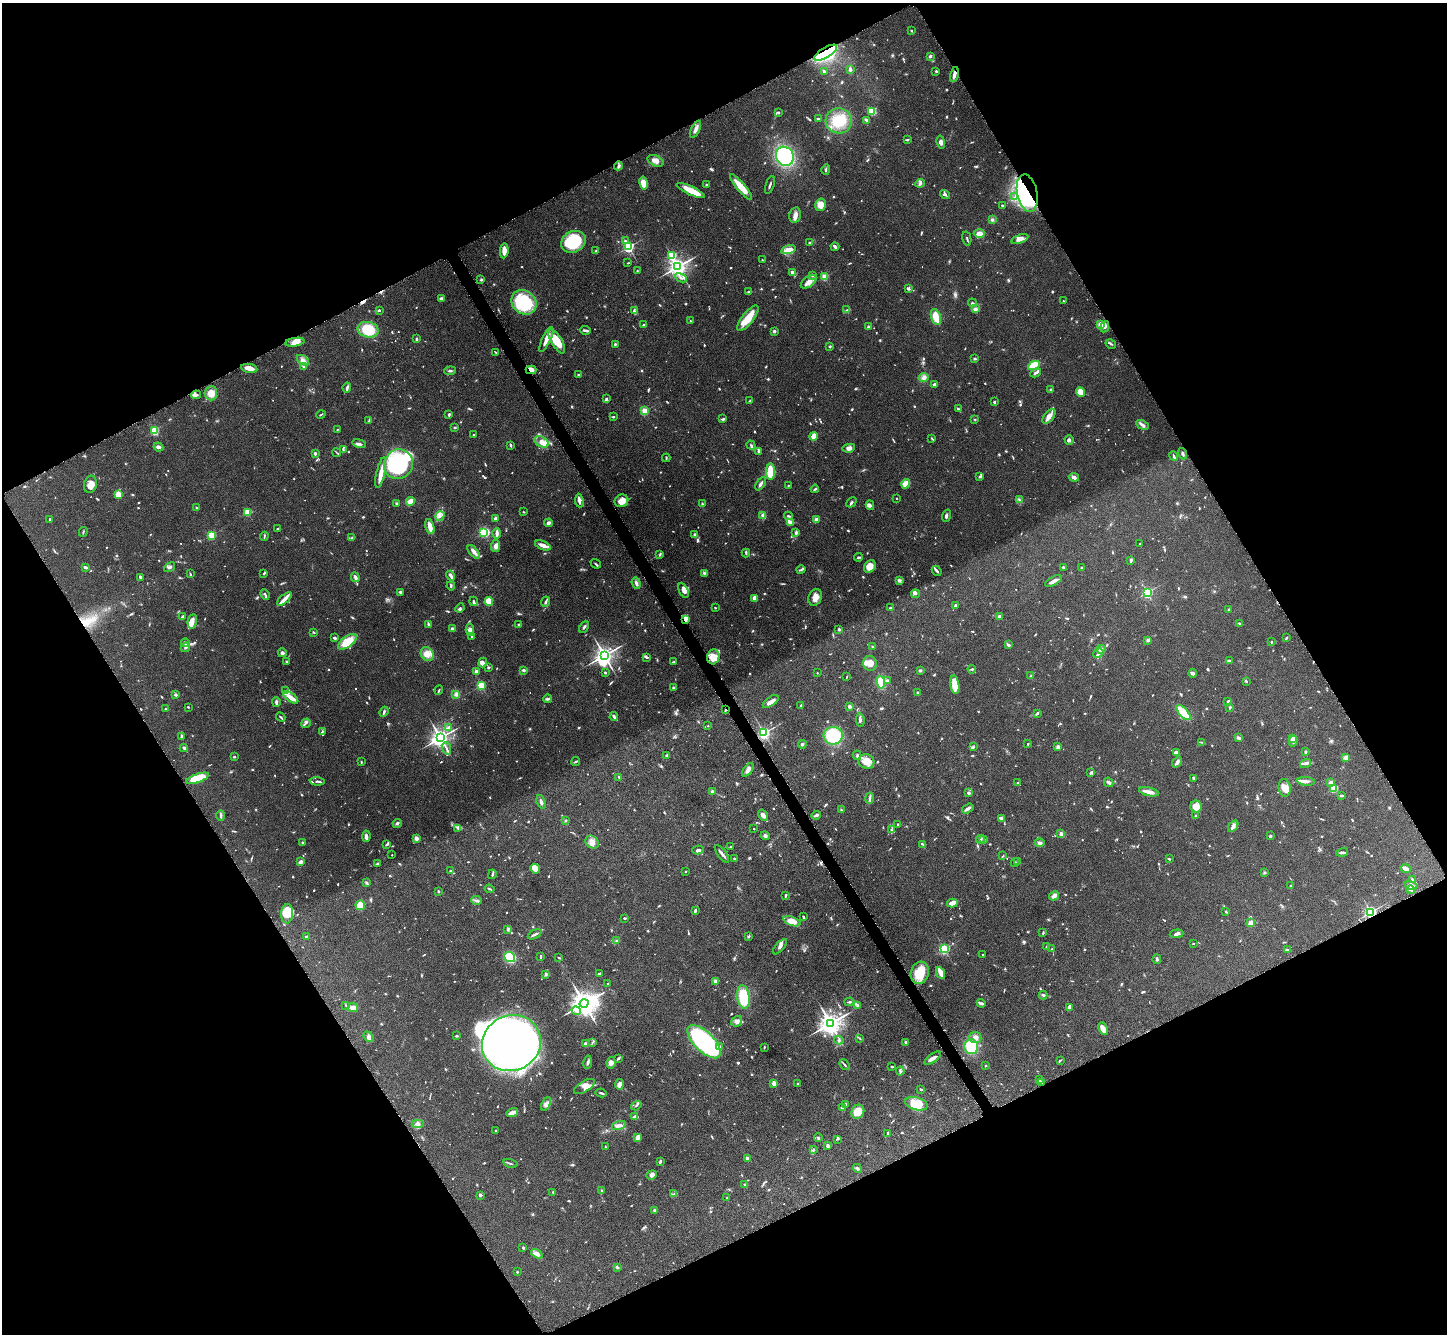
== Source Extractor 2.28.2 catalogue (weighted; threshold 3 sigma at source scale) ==
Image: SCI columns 15-5794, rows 302-5629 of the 5805 x 5795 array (HDU 1 of 3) = the unmasked area's bounding box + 8 px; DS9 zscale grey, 4 x 4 block average (1 PNG px = mean of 4 x 4 image px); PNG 1449 x 1336 px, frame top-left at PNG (2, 3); each listed source drawn as its Kron ellipse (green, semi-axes under 4 px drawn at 4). Shown black and unused: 47% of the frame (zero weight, under 8 of 16 exposures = <1% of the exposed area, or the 3 px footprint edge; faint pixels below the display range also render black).
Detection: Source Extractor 2.28.2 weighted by HDU 2 'WHT'. Background 0.0645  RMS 0.003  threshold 0.0124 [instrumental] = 3 sigma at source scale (4.09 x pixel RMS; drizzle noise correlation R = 1.36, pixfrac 0.8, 0.05/0.05 arcsec/px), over >= 5 px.
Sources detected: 1316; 20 too faint to see at this stretch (4 x 4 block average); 8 inside a brighter object's white glare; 4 cosmic-ray / hot-pixel residue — neither listed nor drawn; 37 coinciding with a brighter row at this scale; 81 inside a brighter listed object's ellipse — not listed separately; of the other 1166, all 500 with FLUX_AUTO >= 1.46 (the completeness limit of this list) listed and drawn (666 fainter detections not listed), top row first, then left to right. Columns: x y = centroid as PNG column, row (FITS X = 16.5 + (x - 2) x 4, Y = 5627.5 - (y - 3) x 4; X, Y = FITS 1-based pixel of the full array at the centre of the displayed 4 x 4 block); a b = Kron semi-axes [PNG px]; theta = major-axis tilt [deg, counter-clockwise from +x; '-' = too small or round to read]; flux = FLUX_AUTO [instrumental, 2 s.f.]
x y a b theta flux
911 31 2 2 - 1.8
826 53 13 5 31 200
930 56 3 2 - 3.6
850 69 4 3 - 2.9
824 71 3 2 - 3.5
936 71 2 2 - 2.7
954 74 7 2 77 10
872 111 3 3 - 24
778 112 3 2 - 2
819 119 3 2 - 2
867 120 4 2 - 6.6
839 121 13 12 - 42
696 129 9 3 65 7.7
907 140 4 2 - 2.3
941 142 6 4 -77 6.6
785 156 10 8 -61 150
655 161 8 5 -25 10
618 166 4 2 - 3
826 170 5 2 - 2.2
643 183 6 4 -79 19
920 183 5 3 - 4
706 185 2 2 - 6.9
770 185 9 2 72 3.3
741 187 16 4 -49 28
690 190 15 3 -25 39
1027 193 19 10 -78 76
945 194 5 3 - 3.7
1015 197 2 2 - 1.5
820 205 6 5 - 15
1002 205 2 2 - 1.5
795 215 8 5 77 8.5
992 220 3 2 - 2.1
979 233 5 4 - 14
967 239 7 2 -76 2.1
1020 239 9 4 18 9.8
625 241 2 2 - 3.6
573 242 13 10 28 87
809 242 2 2 - 1.6
628 247 2 2 - 320
835 247 4 2 - 7
788 250 7 4 14 12
504 251 8 3 85 15
596 251 3 2 - 1.5
672 255 2 2 - 110
762 260 2 2 - 1.7
628 263 3 2 - 1.5
678 267 3 3 - 1100
637 271 2 2 - 1.7
793 272 4 3 - 8.1
812 275 3 2 - 2.9
824 277 2 2 - 84
681 278 6 3 -27 4.8
481 280 3 3 - 1.7
809 282 9 5 35 12
908 289 3 3 - 3.8
749 292 3 2 - 1.5
441 299 3 3 - 6.4
1063 301 2 2 - 1.5
524 302 13 11 -39 130
972 303 4 2 - 2.6
975 309 3 2 - 5.8
379 310 3 2 - 1.5
847 310 3 3 - 3.4
635 311 3 2 - 1.9
936 317 8 4 -74 22
748 318 15 5 52 31
690 321 2 2 - 2.3
1101 324 4 2 - 3.7
644 325 4 2 - 1.9
868 327 3 2 - 2
1105 327 6 4 64 5.1
368 330 10 7 -12 52
585 330 5 2 - 5.1
774 331 3 2 - 3
416 339 3 2 - 2.6
546 339 13 3 65 14
557 341 13 5 -59 35
295 342 10 3 8 9.5
615 344 2 2 - 9.2
1111 344 5 2 - 2.3
830 346 3 2 - 1.8
495 352 3 2 - 1.5
975 359 3 3 - 1.8
303 360 7 3 -35 6.8
1034 365 6 4 26 42
303 366 2 2 - 1.7
249 368 8 4 -9 13
531 370 5 3 - 11
450 371 6 2 5 2.6
1036 373 6 2 29 4.3
578 374 2 2 - 1.8
924 377 5 4 - 6
934 384 4 2 - 2.3
347 387 5 2 - 3.1
1051 390 4 2 - 2.4
1080 392 5 4 - 20
211 393 7 6 - 14
196 395 5 3 - 6.1
607 399 3 3 - 2.5
750 401 3 2 - 2.2
994 402 2 2 - 2
958 409 3 2 - 1.6
645 411 2 2 - 99
321 414 5 2 - 1.7
449 415 4 2 - 2.2
1049 416 8 4 50 10
613 417 3 2 - 2
723 419 4 2 - 2.6
975 419 2 2 - 1.5
369 421 3 2 - 1.5
1142 425 7 3 -27 5.1
455 428 2 2 - 2.1
338 429 4 2 - 1.5
155 431 2 2 - 140
473 435 2 2 - 2.6
813 436 4 3 - 16
932 439 3 2 - 1.8
1069 440 5 3 - 3.1
541 442 8 5 -32 12
359 444 7 3 -12 4.4
510 445 3 2 - 3.1
751 445 5 2 - 2.4
158 447 5 3 - 4.4
849 448 6 4 10 6.9
343 450 3 2 - 1.7
758 451 4 3 - 4.3
336 452 5 2 - 1.5
315 453 2 2 - 17
1183 454 6 2 -70 3.3
1174 456 5 2 - 2.6
666 458 4 2 - 1.7
398 464 15 14 - 230
770 472 8 4 87 38
381 473 16 4 77 17
980 476 3 3 - 2.7
1074 477 5 3 - 5.9
90 484 9 6 76 15
761 484 7 2 56 4.6
906 484 5 4 - 16
788 485 2 2 - 2
815 489 4 2 - 1.8
118 494 4 3 - 20
896 498 2 2 - 2.7
1020 500 4 2 - 1.8
579 501 7 3 -83 6.6
621 501 7 6 - 13
410 502 5 4 - 14
851 502 6 2 43 2.9
397 504 3 2 - 1.6
702 504 2 2 - 2.5
870 505 5 3 - 4.1
196 508 2 2 - 1.8
247 512 2 2 - 82
524 512 2 2 - 1.7
763 515 4 3 - 5.2
440 516 5 3 - 4.3
789 516 4 2 - 3.4
946 516 6 2 73 3.3
50 519 3 2 - 1.6
496 519 4 3 - 6.1
816 520 2 2 - 37
790 522 4 3 - 7.1
548 523 4 3 - 5.2
430 527 8 3 -74 15
278 529 3 2 - 2.9
83 532 5 2 - 1.7
484 532 2 2 - 100
497 533 5 2 - 9.6
796 533 2 2 - 4.5
211 535 2 2 - 120
695 535 3 3 - 3
264 536 4 2 - 1.7
351 538 3 2 - 1.6
1140 544 2 2 - 3.8
543 545 8 3 -22 10
496 546 6 4 84 7.8
474 552 8 2 -50 12
746 553 4 2 - 2.3
660 554 3 3 - 2
859 557 4 2 - 2.9
1131 560 4 2 - 3.4
596 564 5 2 - 2.6
870 566 7 5 53 17
85 567 3 2 - 5.9
169 567 6 2 36 3.3
1063 567 3 2 - 2.7
1081 568 2 2 - 1.6
801 570 4 2 - 2.3
937 571 5 2 - 3.4
264 573 3 2 - 2.4
704 573 3 2 - 1.6
190 574 3 2 - 1.7
450 576 5 2 - 11
140 577 3 2 - 2.2
355 577 5 2 - 6.6
899 580 3 2 - 6.5
1054 581 9 2 28 12
636 583 6 3 -69 5
451 586 4 2 - 2.8
683 590 8 4 -65 7.9
400 592 2 2 - 3.4
1147 592 2 2 - 280
265 594 5 2 - 3
915 594 4 3 - 2.9
815 597 8 6 66 13
755 598 4 3 - 12
284 599 9 3 40 8.6
473 601 5 2 - 2.8
489 602 4 4 - 36
546 602 5 2 - 3.7
955 605 3 2 - 2.7
460 608 5 2 - 2.3
715 608 2 2 - 1.5
890 608 4 2 - 1.6
1229 610 3 2 - 2.5
182 617 3 2 - 4.7
1000 617 4 3 - 4.1
686 619 4 4 - 8.2
192 621 7 4 80 14
1239 623 3 2 - 2.1
428 625 3 2 - 5.4
519 625 3 2 - 1.8
584 627 6 2 64 2.8
453 629 4 2 - 3.9
839 629 2 2 - 4.6
470 630 6 4 86 4.6
314 632 2 2 - 1.6
472 637 3 2 - 1.8
334 638 3 2 - 3.4
1286 638 3 2 - 2.3
1148 640 3 3 - 4.4
347 642 11 5 37 42
1271 642 2 2 - 1.5
185 643 4 2 - 3.7
1008 645 3 2 - 2.9
872 646 2 2 - 1.6
185 647 5 3 - 3.1
1101 649 5 3 - 5.3
282 653 4 3 - 4.7
1098 653 5 2 - 3.8
427 654 7 6 - 13
604 655 4 3 - 1200
646 657 3 2 - 2.8
713 657 7 6 - 15
1229 660 4 2 - 1.9
287 661 2 2 - 1.5
673 662 4 2 - 1.8
483 663 5 3 - 4
870 663 7 6 - 14
489 667 3 2 - 2.2
972 669 4 2 - 2.2
524 670 2 2 - 3.5
920 670 4 2 - 2.3
476 671 4 3 - 2.9
605 673 2 2 - 2.3
817 673 2 2 - 2.1
1193 673 4 2 - 4.5
1031 676 2 2 - 5.5
847 677 2 2 - 1.6
888 681 3 3 - 4.5
1246 681 3 2 - 2.7
881 682 6 4 -83 38
481 685 2 2 - 170
955 685 9 4 -82 31
673 688 3 2 - 2.7
439 690 5 2 - 1.5
286 691 3 2 - 2
918 693 4 2 - 3.3
176 695 2 2 - 7.6
456 695 4 2 - 3
291 697 9 3 -37 16
548 699 4 2 - 4.5
771 701 9 4 36 7.7
1228 701 4 3 - 2.8
276 702 5 3 - 3.7
801 705 3 2 - 2.3
849 706 2 2 - 23
188 707 2 2 - 1.8
1230 707 3 2 - 2.2
165 709 3 2 - 1.5
725 710 2 2 - 2.5
384 712 5 2 - 3.3
1038 713 3 2 - 1.9
1184 713 9 3 -47 58
281 717 5 2 - 2.6
614 717 4 2 - 4.5
860 720 7 2 -85 4.9
306 723 5 2 - 3
708 726 2 2 - 2.6
448 727 4 3 - 3.2
322 732 3 2 - 2.5
764 733 2 2 - 450
182 736 3 2 - 4.8
833 736 9 9 - 110
440 738 3 3 - 1100
1238 738 4 3 - 3
1293 738 3 3 - 7.3
1293 741 5 3 - 4.9
1202 742 3 2 - 1.5
802 744 4 2 - 3.3
1028 744 2 2 - 1.5
973 746 4 2 - 2
1058 747 3 3 - 5.5
184 748 4 2 - 3.8
446 748 6 2 -69 4.1
1177 752 4 3 - 3
1306 752 3 2 - 2.6
666 755 2 2 - 4.1
857 755 5 2 - 2.8
234 757 2 2 - 7.2
1346 757 2 2 - 8.9
866 761 8 7 - 19
361 762 3 2 - 1.5
576 762 4 2 - 1.8
1177 762 6 3 53 5.6
1305 763 6 4 18 4.8
748 770 8 3 53 7.9
1091 772 3 2 - 3.3
619 777 3 2 - 1.8
197 778 12 4 19 58
1194 778 3 3 - 3.3
317 781 7 2 -2 3.7
1306 781 8 3 -7 5.3
1109 782 5 2 - 4.4
1331 782 2 2 - 24
1018 783 2 2 - 2.6
1285 788 9 6 -82 14
1333 788 2 2 - 92
712 792 2 2 - 21
1149 792 10 2 -14 13
969 793 2 2 - 4.5
1342 796 3 2 - 3.2
870 798 5 2 - 4.4
541 802 7 3 -72 5.5
1196 806 6 5 - 20
968 808 6 2 32 6.6
841 810 3 2 - 1.7
221 815 5 2 - 3.9
763 815 6 3 -59 8.9
816 815 5 3 - 3.5
1195 816 2 2 - 1.6
1002 818 4 2 - 7.5
566 820 2 2 - 9.6
397 823 4 2 - 3.4
898 825 2 2 - 7.5
1233 826 6 3 55 4.5
458 828 4 3 - 2.7
754 829 2 2 - 3.1
891 830 4 3 - 2.8
1061 834 2 2 - 30
366 836 5 3 - 4.5
765 836 4 3 - 2.9
1270 836 2 2 - 4.1
416 838 2 2 - 38
980 839 4 2 - 3.7
984 840 3 2 - 1.8
303 842 3 2 - 1.8
592 842 7 6 - 9.5
1040 843 5 3 - 4.3
387 844 3 2 - 3.6
923 844 3 2 - 1.8
731 847 3 2 - 1.6
698 850 6 3 14 3.6
1342 852 6 2 14 4
722 854 10 2 -53 6
392 855 2 2 - 3.1
1003 856 3 2 - 1.6
734 859 3 2 - 2.5
1169 859 3 2 - 1.9
301 862 2 2 - 11
1015 862 4 2 - 1.7
1018 862 2 2 - 16
378 864 3 2 - 4.6
535 869 5 4 - 15
1406 869 5 3 - 8
451 871 3 2 - 1.9
685 872 2 2 - 2.6
1265 873 3 2 - 2.5
492 874 5 2 - 2.2
1413 879 4 2 - 2.4
366 883 3 2 - 1.8
1411 885 7 4 -14 5.9
1291 886 3 3 - 2.3
490 889 5 2 - 2.3
1411 890 4 2 - 2.8
438 891 2 2 - 2.7
786 895 3 2 - 2.5
1054 896 5 3 - 8.2
476 900 5 2 - 3.4
952 903 5 3 - 14
360 905 5 5 - 36
695 911 4 2 - 3.3
1226 912 3 2 - 1.9
1371 912 2 2 - 400
287 914 9 6 86 39
804 917 3 2 - 2.5
624 918 3 2 - 2
792 921 9 4 -20 17
1251 923 3 2 - 11
508 929 3 2 - 2
1043 933 3 2 - 1.9
535 934 7 2 26 4.1
1177 934 7 3 4 4.2
749 936 3 2 - 1.6
306 937 2 2 - 2.7
617 941 4 3 - 2.7
1193 943 2 2 - 1.9
1047 946 2 2 - 4.1
780 947 9 3 48 5.3
944 949 2 2 - 250
1052 949 2 2 - 2.9
1287 950 3 2 - 3.3
983 955 2 2 - 1.7
540 956 3 2 - 1.8
510 957 6 5 - 96
559 958 4 2 - 2
1157 959 4 2 - 2.8
599 973 4 2 - 1.8
920 973 11 9 74 39
940 973 6 3 -66 12
546 974 3 3 - 3.2
715 982 2 2 - 38
607 984 2 2 - 1.7
1043 995 4 2 - 3.6
743 997 12 6 -83 69
849 1002 5 2 - 2.6
584 1003 4 4 - 2300
981 1003 4 2 - 2.9
346 1005 4 2 - 1.9
858 1006 3 2 - 1.6
353 1008 5 4 - 11
1069 1008 4 2 - 9.3
576 1011 4 3 - 4.3
737 1021 6 5 - 6.7
830 1023 4 3 - 1700
1103 1029 6 3 -66 18
456 1036 3 2 - 2.1
369 1037 6 4 -51 4.7
860 1038 2 2 - 1.5
975 1038 6 5 - 8.3
839 1040 5 2 - 1.7
592 1042 3 2 - 1.6
704 1042 21 10 -45 290
906 1042 2 2 - 20
511 1043 30 27 27 1100
585 1044 2 2 - 23
720 1046 3 2 - 1.7
971 1046 7 7 - 58
764 1047 3 2 - 1.8
618 1058 3 2 - 3.1
933 1058 9 2 36 8.2
1060 1060 3 2 - 1.5
588 1062 7 3 81 3.4
611 1063 6 4 80 6.7
845 1065 6 2 -49 2.5
892 1066 2 2 - 1.9
986 1066 2 2 - 2
900 1071 4 3 - 2.9
1040 1080 3 2 - 2.1
1042 1082 2 2 - 5.9
774 1083 2 2 - 42
619 1084 5 4 - 6.8
797 1084 2 2 - 5.5
584 1086 12 5 31 10
921 1089 2 2 - 2.4
601 1093 5 2 - 3
546 1104 7 3 63 5.4
916 1104 12 6 -15 39
845 1105 3 3 - 3.1
636 1106 5 2 - 1.6
843 1108 3 2 - 2.4
512 1112 6 2 18 15
858 1112 7 6 - 26
634 1117 4 2 - 3.9
418 1124 6 4 2 5.4
619 1125 7 3 18 8.8
496 1131 2 2 - 1.9
888 1133 2 2 - 2.5
638 1137 4 3 - 9.1
818 1138 4 2 - 1.9
837 1139 3 2 - 1.5
828 1146 2 2 - 21
606 1147 2 2 - 1.6
813 1149 3 2 - 2
747 1158 3 2 - 4.3
660 1161 3 2 - 2.9
510 1163 7 2 -16 2.6
857 1168 5 3 - 2.6
652 1175 5 4 - 5.5
745 1185 3 2 - 3.2
602 1191 3 2 - 2.1
553 1192 2 2 - 6.6
674 1194 3 2 - 1.9
480 1195 2 2 - 16
727 1198 2 2 - 3.9
654 1210 2 2 - 9.8
523 1248 2 2 - 3.1
537 1254 6 4 -34 8.2
617 1267 3 2 - 2.1
517 1272 2 2 - 1.7
Overlapping masked pixels (flux is a lower limit): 7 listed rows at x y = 826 53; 954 74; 1027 193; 531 370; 686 619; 725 710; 1371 912
Diffuse or blended objects may show on this block-average render without a row.